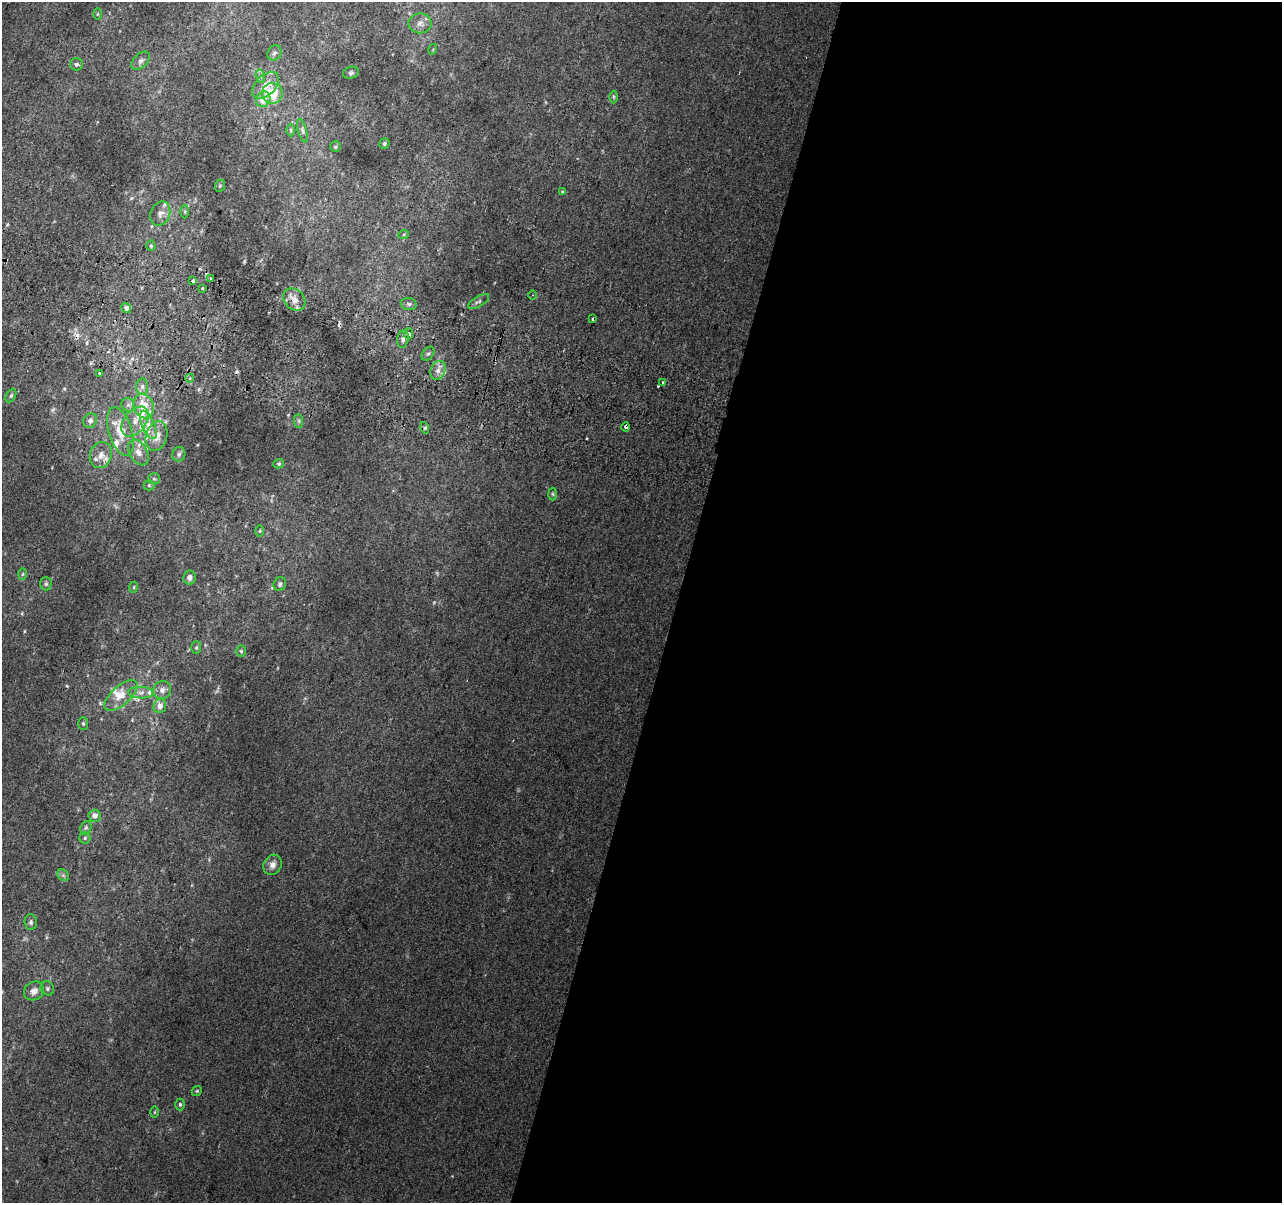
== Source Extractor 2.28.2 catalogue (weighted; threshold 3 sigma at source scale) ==
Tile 12 of 4 x 4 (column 4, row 3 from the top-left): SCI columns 3859-5138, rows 1529-2729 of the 5152 x 5395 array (HDU 1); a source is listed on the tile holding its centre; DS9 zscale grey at full resolution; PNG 1284 x 1205 px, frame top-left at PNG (2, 2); each listed source drawn as its Kron ellipse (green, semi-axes under 4 px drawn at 4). Shown black and unused: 47% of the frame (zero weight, under 2 of 3 exposures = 2% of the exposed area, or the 3 px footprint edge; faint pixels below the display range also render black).
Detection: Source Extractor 2.28.2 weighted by HDU 2 'WHT'; one run over the whole footprint, this tile lists its part. Background 0.0203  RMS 0.0065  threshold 0.0293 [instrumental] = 3 sigma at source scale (4.5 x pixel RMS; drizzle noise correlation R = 1.50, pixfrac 1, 0.0396/0.0396 arcsec/px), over >= 5 px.
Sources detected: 100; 6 cosmic-ray / hot-pixel residue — neither listed nor drawn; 13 inside a brighter listed object's ellipse — not listed separately; the other 81 listed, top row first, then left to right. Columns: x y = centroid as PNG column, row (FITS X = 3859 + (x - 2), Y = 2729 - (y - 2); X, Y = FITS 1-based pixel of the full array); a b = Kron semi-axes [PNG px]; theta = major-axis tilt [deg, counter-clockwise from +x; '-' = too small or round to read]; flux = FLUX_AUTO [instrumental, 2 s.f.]
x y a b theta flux
97 14 5 3 - 0.58
420 23 11 10 - 4.1
433 49 5 3 - 0.57
274 53 8 6 59 2
141 61 11 6 44 2.4
76 64 6 6 - 1.5
351 73 8 5 18 1.3
260 76 7 4 -72 1.2
266 85 16 10 45 8.2
272 93 10 10 - 19
613 97 6 4 -89 0.86
263 99 8 7 - 6.6
291 130 6 4 -89 0.97
302 130 12 4 -74 2
384 143 5 5 - 1.3
336 147 5 5 - 0.97
220 186 6 5 - 0.88
562 192 3 3 - 5.7
185 211 7 4 90 0.95
160 214 12 9 68 3.8
404 234 5 3 - 0.58
151 246 5 4 - 0.96
211 278 3 3 - 1.4
193 281 4 3 - 2.3
202 288 3 3 - 3.6
532 295 4 3 - 0.79
294 299 12 9 -46 5.2
479 301 12 5 31 1.6
409 304 8 6 -14 1.5
126 308 5 4 - 2.1
593 319 3 3 - 1.8
409 334 5 4 - 3.2
403 339 9 5 80 2.3
428 354 8 5 52 1.3
438 370 10 7 68 3.9
100 373 4 3 - 3.4
190 378 4 3 - 0.65
663 382 3 3 - 1.1
142 387 8 6 87 2.1
11 396 7 4 62 1.1
128 405 7 6 - 1.8
144 406 12 10 -67 11
90 421 7 6 - 2.2
299 421 7 4 -89 1.2
135 422 17 10 51 7.2
148 425 15 6 -67 5
626 427 5 4 - 1.8
425 428 6 3 -73 1
120 431 25 11 -73 13
157 436 15 10 73 7.5
138 452 14 9 -60 5.4
179 454 7 6 - 1.6
101 455 13 11 70 6
279 464 5 4 - 1
154 479 6 5 - 1.1
149 485 5 5 - 0.93
553 494 6 4 -88 0.9
260 531 6 4 90 0.83
22 574 6 4 88 0.79
189 577 7 6 - 2.8
46 584 6 5 - 1.2
280 584 7 6 - 1.9
133 587 5 3 - 0.73
196 648 6 5 - 1
241 651 5 5 - 0.93
162 690 9 8 - 3.4
141 693 12 6 -2 3.1
121 695 20 9 41 8.1
160 706 7 6 - 4.2
83 724 6 5 - 1
95 816 6 6 - 4.3
86 828 7 5 69 1.4
85 838 5 5 - 1.1
273 865 10 8 61 3.7
63 875 6 5 - 1.3
31 922 8 6 -86 1.7
47 988 7 6 - 1.4
34 991 10 9 - 3.8
197 1091 5 4 - 0.83
180 1104 6 4 -89 1.1
155 1112 5 3 - 0.68
Overlapping masked pixels (flux is a lower limit): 2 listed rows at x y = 294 299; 626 427